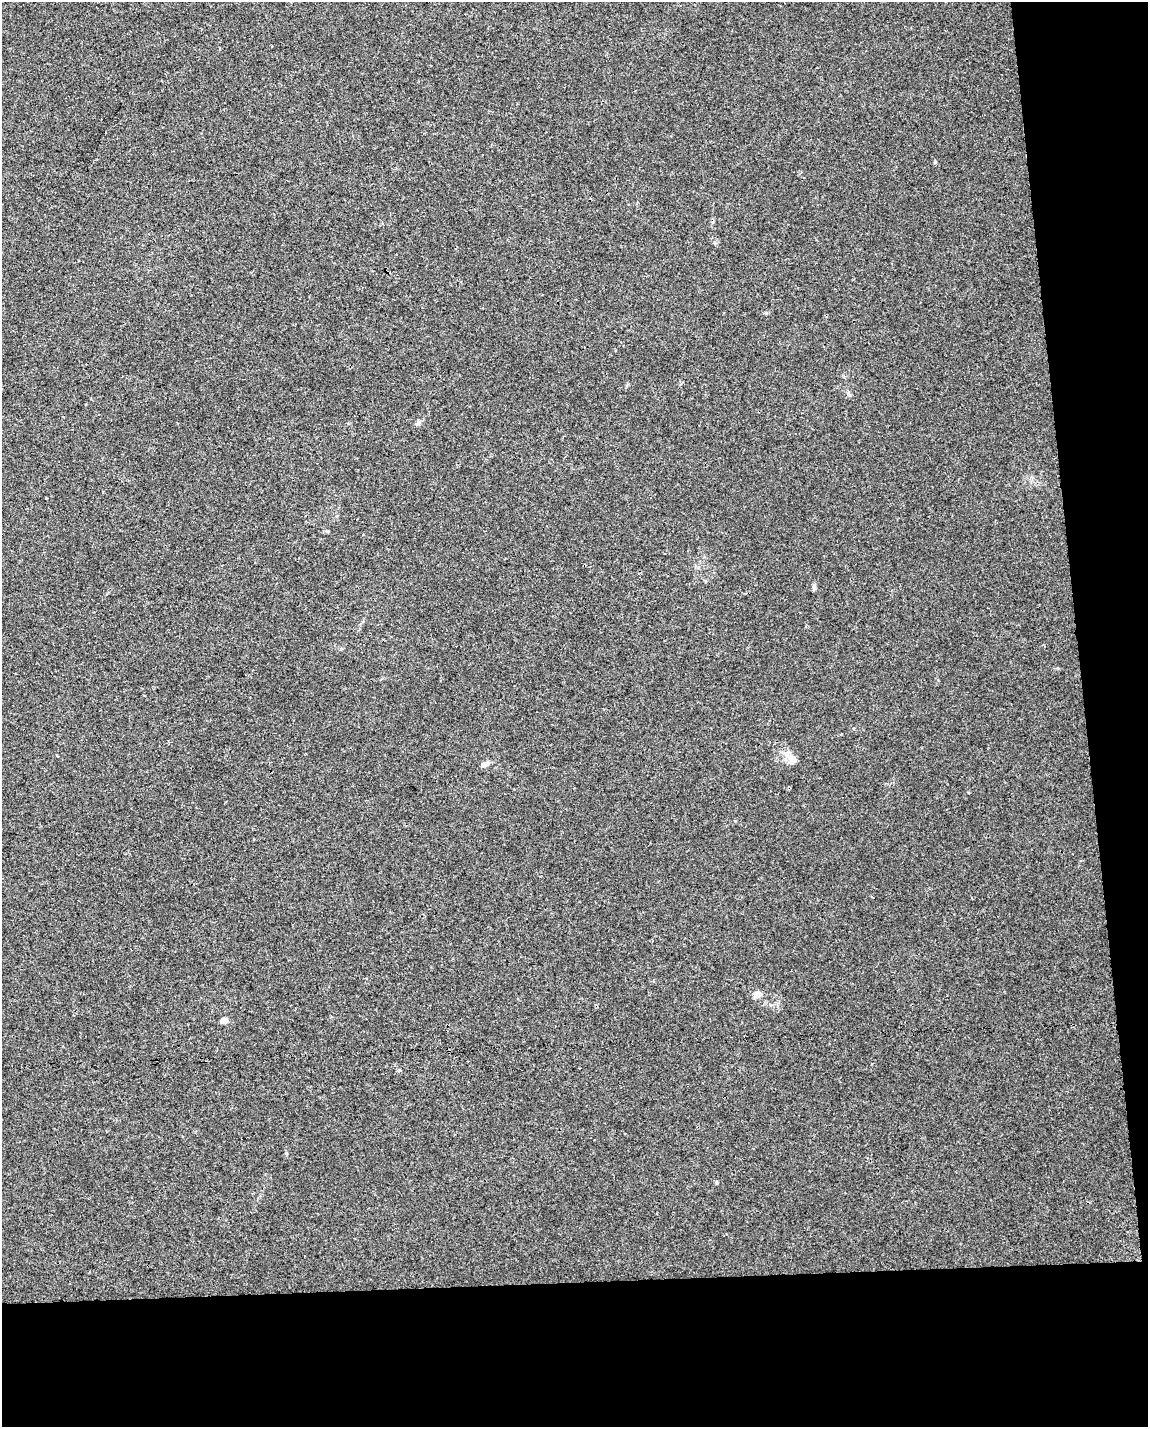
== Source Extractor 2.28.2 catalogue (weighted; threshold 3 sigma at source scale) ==
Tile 12 of 4 x 3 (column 4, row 3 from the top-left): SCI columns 3439-4584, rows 53-1477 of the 4584 x 4338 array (HDU 1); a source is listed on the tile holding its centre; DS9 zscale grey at full resolution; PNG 1150 x 1429 px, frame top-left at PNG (2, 2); no overlay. Shown black and unused: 16% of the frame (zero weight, under 3 of 4 exposures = <1% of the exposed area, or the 3 px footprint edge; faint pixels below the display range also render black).
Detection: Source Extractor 2.28.2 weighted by HDU 2 'WHT'; one run over the whole footprint, this tile lists its part. Background 0.00662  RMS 0.0031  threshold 0.0141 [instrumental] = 3 sigma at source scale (4.5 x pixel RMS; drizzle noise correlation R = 1.50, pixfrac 1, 0.0396/0.0396 arcsec/px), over >= 5 px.
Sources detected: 9; all 9 listed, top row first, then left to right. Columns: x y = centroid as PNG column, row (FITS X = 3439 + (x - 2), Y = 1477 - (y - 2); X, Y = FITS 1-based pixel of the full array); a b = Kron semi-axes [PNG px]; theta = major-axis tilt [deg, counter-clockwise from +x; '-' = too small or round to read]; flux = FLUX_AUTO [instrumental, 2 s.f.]
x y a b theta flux
935 162 4 4 - 0.32
418 423 7 5 72 0.68
327 531 5 4 - 0.35
814 587 9 5 -89 0.71
792 759 13 9 -66 2.8
485 764 15 5 27 1.1
757 994 7 6 - 2.6
224 1021 7 5 10 2.1
716 1182 6 4 -89 0.34